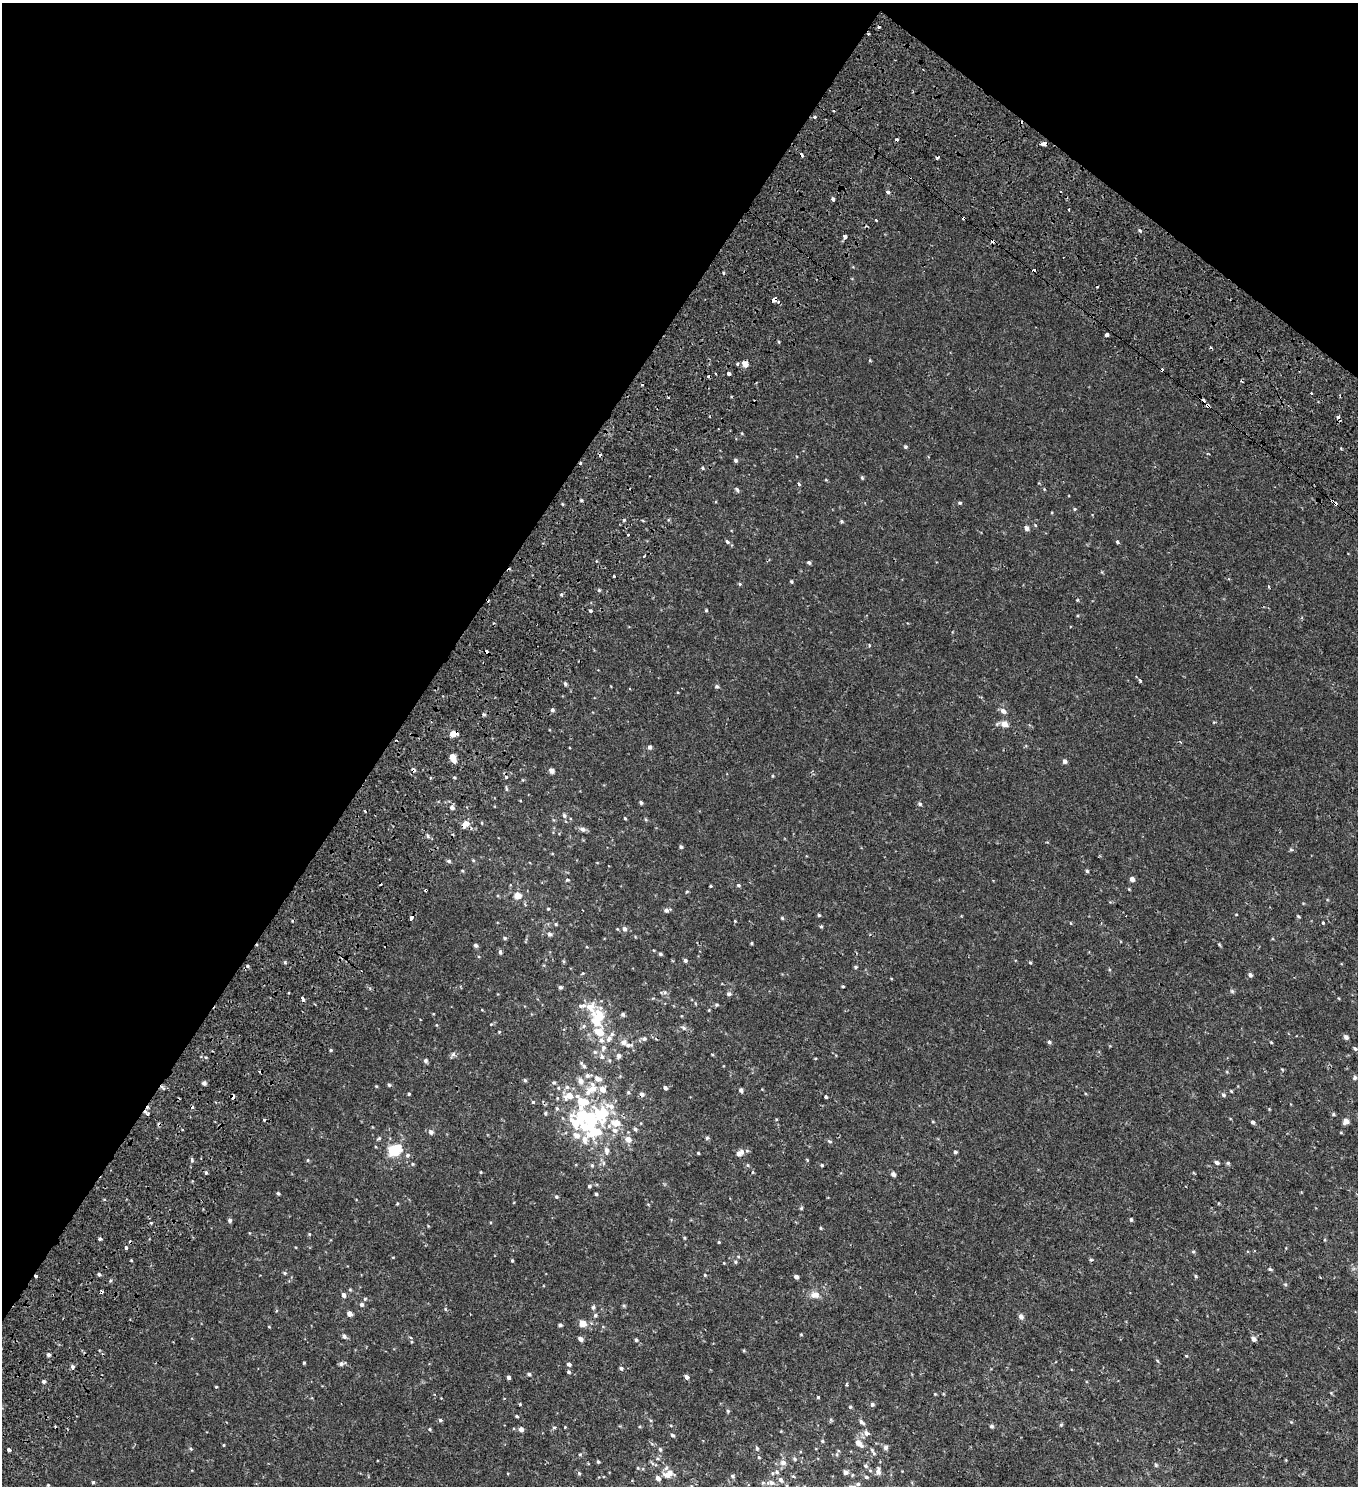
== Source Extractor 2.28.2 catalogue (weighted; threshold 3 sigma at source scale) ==
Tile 2 of 4 x 4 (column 2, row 1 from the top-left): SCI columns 1784-3139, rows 4634-6117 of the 6341 x 6289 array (HDU 1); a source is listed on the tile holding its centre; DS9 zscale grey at full resolution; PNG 1360 x 1488 px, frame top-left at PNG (2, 3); no overlay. Shown black and unused: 34% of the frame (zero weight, under 2 of 3 exposures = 11% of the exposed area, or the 3 px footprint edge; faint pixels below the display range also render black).
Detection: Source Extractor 2.28.2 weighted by HDU 2 'WHT'; one run over the whole footprint, this tile lists its part. Background -1.22e-04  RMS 0.0034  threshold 0.0153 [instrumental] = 3 sigma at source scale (4.5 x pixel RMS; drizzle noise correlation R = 1.50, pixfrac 1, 0.0396/0.0396 arcsec/px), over >= 5 px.
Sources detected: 295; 4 inside a brighter object's white glare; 28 cosmic-ray / hot-pixel residue — not listed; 16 inside a brighter listed object's ellipse — not listed separately; the other 247 listed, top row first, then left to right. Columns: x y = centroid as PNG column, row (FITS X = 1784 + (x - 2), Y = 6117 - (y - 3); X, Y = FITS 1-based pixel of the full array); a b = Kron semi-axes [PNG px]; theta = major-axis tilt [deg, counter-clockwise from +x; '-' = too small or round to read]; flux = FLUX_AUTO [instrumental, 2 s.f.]
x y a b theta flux
833 111 3 2 - 0.32
814 117 3 3 - 1.6
1043 144 5 3 - 2.7
888 192 3 3 - 1.2
833 199 4 3 - 0.95
1068 210 3 3 - 1
1139 230 4 3 - 0.39
845 237 3 3 - 1.6
1034 270 4 3 - 1.8
773 299 4 4 - 4.5
1106 335 4 3 - 2.3
743 363 5 3 - 5.2
715 373 3 2 - 0.39
729 373 4 3 - 2.8
731 397 3 2 - 0.3
1207 405 4 3 - 3.5
905 447 4 4 - 0.44
735 460 5 4 - 0.49
580 463 4 3 - 0.36
703 468 4 3 - 0.31
862 478 4 4 - 0.35
799 484 4 3 - 0.56
737 490 7 4 -54 0.47
581 500 4 3 - 0.33
960 503 5 4 - 0.4
1075 509 4 4 - 0.32
842 521 4 3 - 0.39
1027 528 5 5 - 0.96
629 535 3 3 - 0.69
727 542 6 4 -49 0.53
1118 542 3 3 - 0.88
809 562 4 4 - 0.51
614 576 3 3 - 1.1
791 581 4 3 - 0.37
740 584 4 4 - 0.34
1268 587 4 3 - 0.42
599 590 5 4 - 0.34
561 595 4 3 - 0.44
706 610 4 3 - 0.27
591 611 4 3 - 0.43
1140 681 4 4 - 0.34
565 684 4 4 - 0.6
717 686 5 4 - 0.48
552 710 4 4 - 0.65
1003 711 7 6 - 1.2
1004 724 6 5 - 2.4
453 734 6 4 10 3.1
650 747 4 4 - 0.76
453 757 5 5 - 2
1065 761 5 4 - 0.89
413 770 5 4 - 0.62
551 770 5 4 - 1.2
506 777 4 3 - 0.76
431 778 3 3 - 0.43
506 789 6 4 -70 0.35
641 802 4 3 - 0.49
920 804 5 4 - 0.51
452 808 5 5 - 0.88
564 815 6 4 -73 0.56
625 818 4 3 - 0.29
465 824 9 6 49 2.2
583 829 6 6 - 0.86
681 847 4 4 - 0.52
449 861 5 4 - 0.47
462 870 4 3 - 0.29
1087 871 4 4 - 0.4
1132 879 4 4 - 1.3
738 885 5 4 - 0.4
711 886 3 3 - 0.26
517 895 5 5 - 4.1
548 909 4 2 - 0.23
666 910 6 5 - 0.78
819 915 4 4 - 0.36
1298 916 5 3 - 0.31
411 918 4 3 - 2.3
782 918 4 3 - 0.31
624 929 6 5 - 0.89
550 934 5 5 - 0.66
505 938 5 4 - 0.43
752 943 5 3 - 0.28
476 945 5 4 - 0.66
500 952 5 5 - 0.46
660 954 4 4 - 0.46
685 960 4 4 - 0.56
1030 963 5 3 - 0.3
855 967 5 3 - 0.33
1250 975 5 4 - 0.86
843 986 4 2 - 0.29
560 987 4 4 - 0.6
729 994 5 5 - 0.63
303 999 4 3 - 3.5
716 1005 5 4 - 0.4
590 1007 28 13 -56 5.5
623 1014 5 4 - 0.56
599 1016 11 10 - 5.8
584 1026 6 4 71 0.45
684 1028 6 4 -18 0.52
599 1032 8 6 -22 4
1346 1037 5 4 - 0.87
609 1039 9 7 33 1.4
644 1039 6 6 - 0.69
624 1042 7 6 - 1.2
1049 1042 4 4 - 0.47
1271 1042 5 3 - 0.25
604 1048 8 6 78 0.99
1355 1048 5 4 - 0.5
331 1050 4 4 - 0.33
595 1052 5 5 - 0.51
453 1054 6 5 - 0.67
619 1056 6 5 - 0.88
602 1057 7 5 -75 0.84
425 1061 5 5 - 0.54
584 1066 6 5 - 0.63
587 1075 6 6 - 0.79
1355 1077 6 5 - 0.55
597 1078 9 6 -25 1.6
525 1080 5 4 - 0.42
580 1081 7 6 - 1.5
204 1083 4 4 - 0.83
554 1083 6 4 1 0.39
389 1085 5 4 - 0.38
376 1086 5 3 - 0.24
567 1087 5 5 - 0.59
665 1088 4 4 - 0.67
592 1089 13 9 0 3
741 1090 5 5 - 0.59
628 1092 5 4 - 0.38
409 1094 4 3 - 0.31
642 1094 5 5 - 0.99
1223 1095 5 5 - 0.54
569 1096 12 7 25 3.4
233 1097 4 3 - 2.2
826 1097 3 3 - 0.34
583 1102 74 52 72 38
611 1106 8 8 - 1.8
545 1113 5 4 - 0.37
147 1114 8 3 -41 0.78
1333 1114 4 4 - 0.37
1346 1121 6 5 - 1.6
1253 1122 4 4 - 0.69
431 1132 5 5 - 0.95
595 1132 45 22 -11 20
707 1138 5 4 - 0.43
830 1141 7 3 -10 0.39
394 1150 12 9 22 9.1
955 1152 4 3 - 0.49
698 1153 3 3 - 0.28
740 1153 11 6 27 1.6
407 1155 6 4 23 0.57
807 1160 4 3 - 0.35
1216 1162 5 4 - 0.93
1228 1163 5 5 - 0.39
412 1164 5 3 - 0.3
592 1165 5 4 - 0.44
747 1165 5 3 - 0.3
822 1165 3 3 - 0.33
481 1172 4 3 - 0.25
206 1173 5 3 - 0.4
893 1174 4 4 - 1
589 1186 4 4 - 0.43
278 1193 4 3 - 0.41
596 1194 4 4 - 0.35
556 1197 5 4 - 0.36
1131 1219 4 3 - 0.48
230 1220 5 5 - 0.58
151 1223 3 3 - 0.26
820 1228 4 3 - 0.28
100 1239 4 3 - 0.5
719 1242 4 3 - 0.24
126 1248 3 3 - 1.9
1193 1251 5 3 - 0.34
512 1260 4 3 - 0.31
735 1262 5 4 - 0.4
1270 1269 5 4 - 0.39
99 1274 4 4 - 0.54
705 1275 4 3 - 0.25
36 1276 3 3 - 0.98
1196 1276 4 4 - 0.34
796 1277 4 4 - 0.9
1285 1284 5 3 - 0.31
344 1295 6 5 - 0.88
815 1295 12 8 3 1.7
365 1299 5 4 - 0.35
362 1304 5 4 - 0.59
593 1307 5 4 - 0.48
350 1314 5 4 - 1.4
595 1315 5 4 - 0.45
1021 1317 5 5 - 1.2
582 1324 8 7 - 2.4
560 1325 4 3 - 0.62
801 1335 4 3 - 0.22
344 1336 6 5 - 0.69
580 1339 5 4 - 1
1254 1339 6 5 - 1
636 1340 4 4 - 0.38
48 1355 4 4 - 0.66
1186 1356 5 3 - 0.25
341 1364 6 5 - 0.78
569 1364 5 4 - 0.67
73 1367 5 5 - 0.76
621 1368 5 4 - 0.51
569 1372 5 4 - 0.5
529 1374 4 4 - 0.48
509 1377 4 3 - 0.72
686 1377 4 3 - 1.5
44 1381 4 4 - 0.58
847 1385 4 3 - 0.32
216 1387 4 2 - 0.22
818 1397 3 3 - 1.1
872 1404 5 5 - 0.59
850 1407 5 3 - 0.32
728 1411 6 3 -71 0.35
517 1416 4 3 - 0.37
440 1420 5 4 - 0.5
861 1422 7 4 -40 0.75
1061 1425 5 4 - 0.33
992 1426 5 4 - 0.6
554 1427 6 3 19 0.35
430 1429 4 3 - 0.31
521 1429 5 5 - 1.1
866 1433 8 6 -58 0.99
672 1435 5 4 - 0.45
822 1441 4 4 - 0.32
859 1443 12 6 -43 2
224 1445 4 3 - 0.22
886 1447 6 5 - 0.79
757 1448 5 3 - 0.34
9 1449 3 3 - 1.1
191 1449 5 3 - 0.33
660 1449 5 4 - 0.39
580 1454 5 3 - 0.33
759 1457 4 3 - 0.28
794 1459 5 4 - 0.44
598 1462 4 3 - 0.41
783 1463 7 6 - 1.1
865 1466 6 5 - 0.59
878 1471 9 6 86 1.3
777 1472 5 5 - 0.49
845 1472 5 5 - 0.94
668 1474 14 9 19 2.6
732 1476 5 4 - 0.44
866 1477 5 4 - 0.49
780 1480 6 5 - 0.78
93 1482 4 4 - 0.39
771 1482 6 6 - 0.9
858 1484 5 5 - 0.56
48 1485 4 3 - 0.26
Overlapping masked pixels (flux is a lower limit): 11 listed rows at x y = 1034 270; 773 299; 1207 405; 580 463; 453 734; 413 770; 642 1094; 233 1097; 147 1114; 595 1132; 36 1276
Unlisted compact peaks at least as high as the median listed source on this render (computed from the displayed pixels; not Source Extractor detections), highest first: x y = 192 1160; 1323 923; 304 1363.